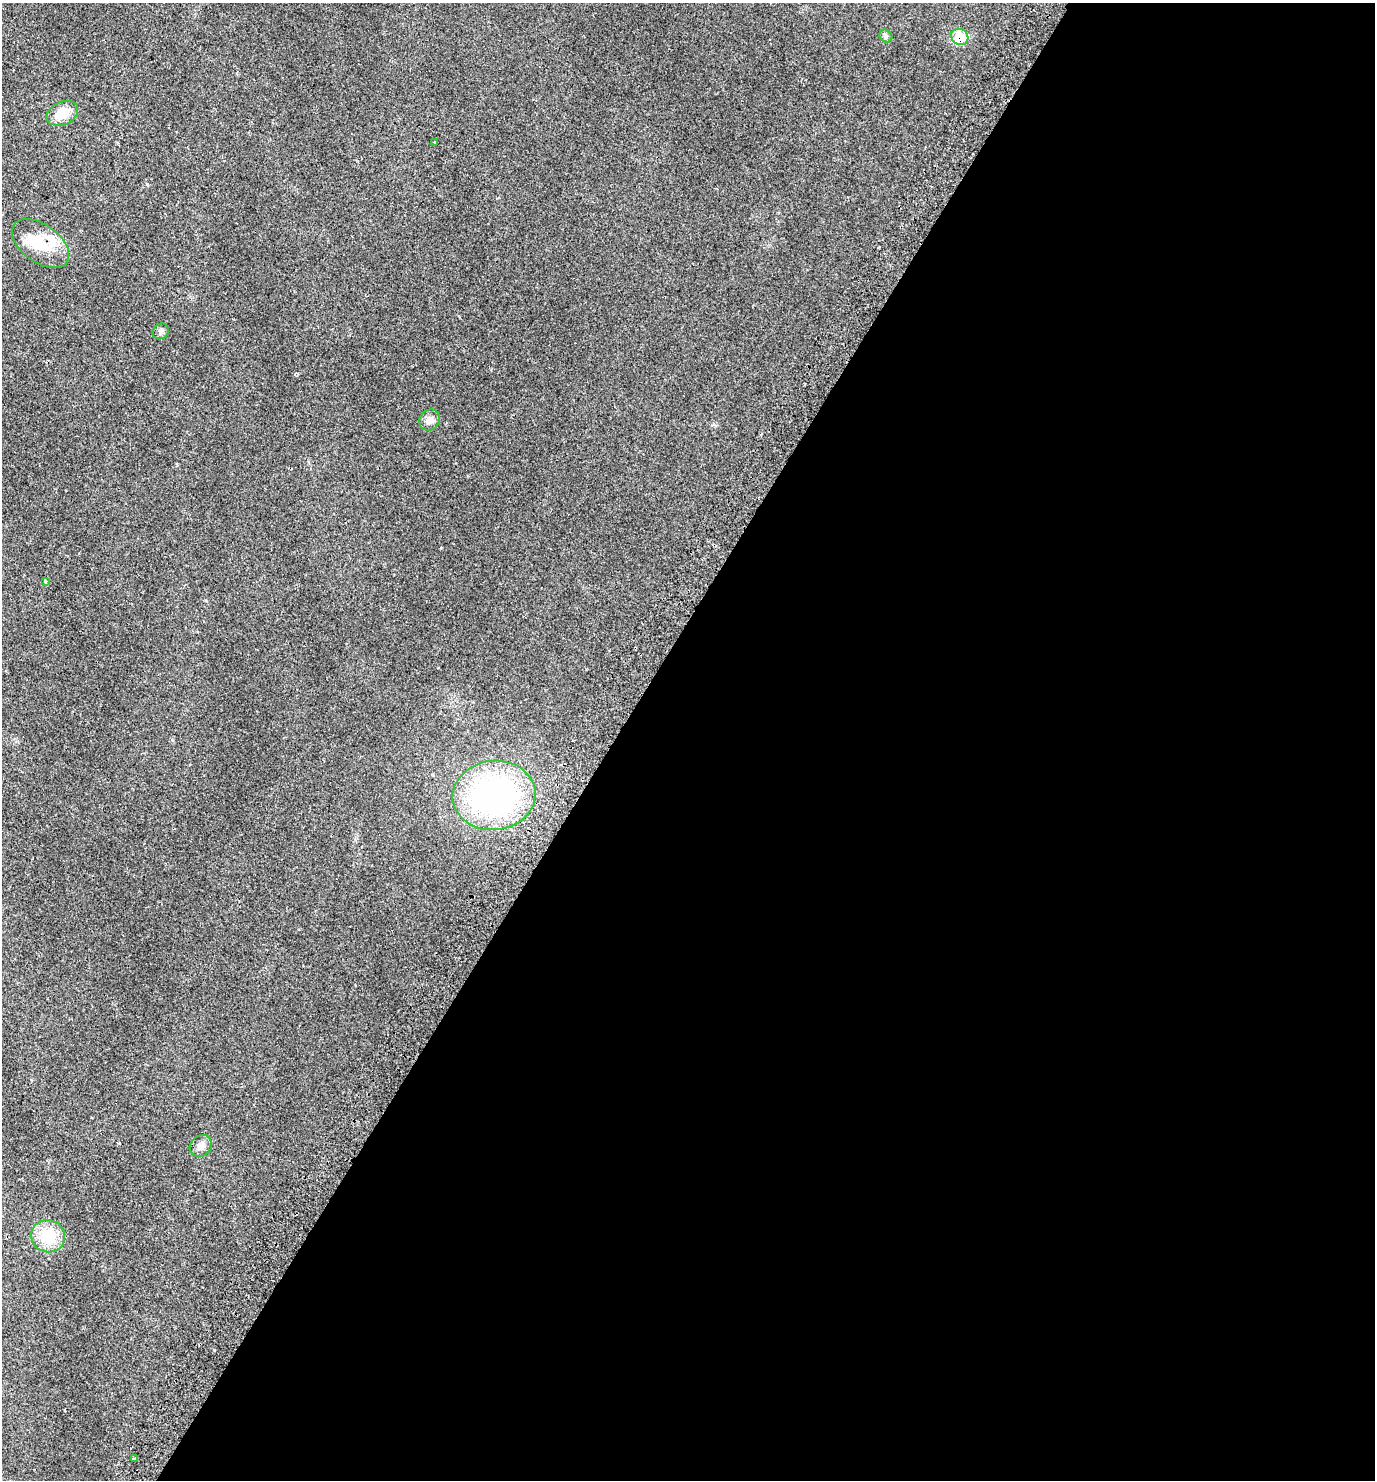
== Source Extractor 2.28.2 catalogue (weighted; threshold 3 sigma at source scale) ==
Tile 12 of 4 x 4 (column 4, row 3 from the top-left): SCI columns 4388-5760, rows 1544-3021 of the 6096 x 6036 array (HDU 1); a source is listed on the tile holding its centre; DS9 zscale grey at full resolution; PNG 1377 x 1482 px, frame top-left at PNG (2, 3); each listed source drawn as its Kron ellipse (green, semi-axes under 4 px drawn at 4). Shown black and unused: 55% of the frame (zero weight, under 2 of 3 exposures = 4% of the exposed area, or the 3 px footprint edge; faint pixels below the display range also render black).
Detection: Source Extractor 2.28.2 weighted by HDU 2 'WHT'; one run over the whole footprint, this tile lists its part. Background 0.0256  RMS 0.0054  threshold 0.0245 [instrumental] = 3 sigma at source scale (4.5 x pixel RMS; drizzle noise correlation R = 1.50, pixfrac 1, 0.0396/0.0396 arcsec/px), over >= 5 px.
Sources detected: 14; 2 cosmic-ray / hot-pixel residue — neither listed nor drawn; the other 12 listed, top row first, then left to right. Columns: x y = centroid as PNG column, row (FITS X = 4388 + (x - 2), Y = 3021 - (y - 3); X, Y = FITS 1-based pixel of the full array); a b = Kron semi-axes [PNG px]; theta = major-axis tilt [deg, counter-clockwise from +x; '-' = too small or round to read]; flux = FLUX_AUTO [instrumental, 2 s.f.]
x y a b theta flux
886 36 7 6 - 1.1
960 37 9 8 - 20
62 113 16 11 25 9.1
435 143 3 3 - 0.57
41 243 32 19 -36 17
161 331 8 7 - 1.4
430 420 11 10 - 3.2
45 581 4 3 - 0.89
494 795 41 34 7 120
201 1146 12 10 38 3.2
48 1236 17 16 - 17
135 1459 3 3 - 1.6
Overlapping masked pixels (flux is a lower limit): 1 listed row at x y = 960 37
Unlisted compact peaks at least as high as the median listed source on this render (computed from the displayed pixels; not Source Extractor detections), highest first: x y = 147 184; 441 548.